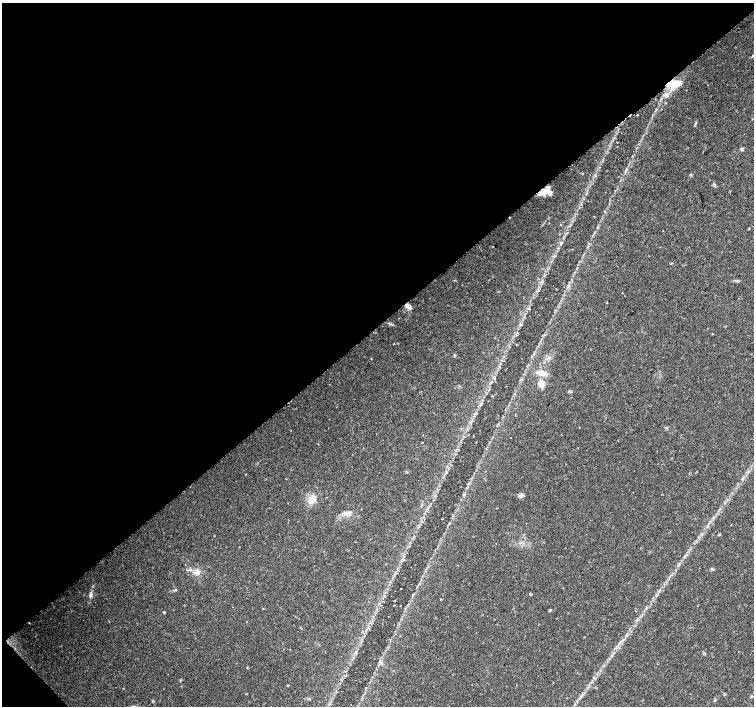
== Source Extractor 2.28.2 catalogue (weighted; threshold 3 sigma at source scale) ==
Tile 5 of 4 x 4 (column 1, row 2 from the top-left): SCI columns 6-1508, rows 3027-4433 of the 6018 x 5986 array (HDU 1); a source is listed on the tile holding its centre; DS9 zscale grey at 2 x 2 block average (1 PNG px = mean of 2 x 2 image px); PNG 756 x 708 px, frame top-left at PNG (2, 3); no overlay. Shown black and unused: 47% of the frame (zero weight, under 2 of 3 exposures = <1% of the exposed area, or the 3 px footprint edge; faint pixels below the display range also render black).
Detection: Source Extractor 2.28.2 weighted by HDU 2 'WHT'; one run over the whole footprint, this tile lists its part. Background 0.0339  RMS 0.0039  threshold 0.0178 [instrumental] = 3 sigma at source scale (4.5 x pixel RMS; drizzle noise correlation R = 1.50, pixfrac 1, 0.0396/0.0396 arcsec/px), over >= 5 px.
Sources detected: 61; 4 inside a brighter listed object's ellipse — not listed separately; the other 57 listed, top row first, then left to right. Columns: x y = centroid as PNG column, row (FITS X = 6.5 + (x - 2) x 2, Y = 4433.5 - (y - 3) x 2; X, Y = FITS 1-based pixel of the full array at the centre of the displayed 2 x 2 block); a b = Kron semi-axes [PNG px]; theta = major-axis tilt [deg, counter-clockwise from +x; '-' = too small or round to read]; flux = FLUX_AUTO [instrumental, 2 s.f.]
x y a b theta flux
752 56 3 2 - 0.6
674 84 15 10 55 15
637 115 2 2 - 1.5
617 142 2 2 - 0.43
742 149 4 4 - 1.6
711 173 2 2 - 0.45
690 174 4 3 - 0.9
543 192 15 5 23 8.5
560 225 3 2 - 0.41
749 228 3 2 - 0.59
561 243 4 3 - 1
493 246 2 2 - 0.35
738 281 3 3 - 0.86
568 286 4 3 - 1.3
607 302 3 2 - 0.41
407 306 7 4 -43 5.4
521 324 4 2 - 0.89
712 334 3 2 - 0.53
393 344 2 2 - 0.66
516 345 2 2 - 0.57
751 354 2 2 - 0.32
455 355 3 3 - 1.1
541 373 11 6 -16 7.6
541 383 5 4 - 15
570 391 5 3 - 1.3
492 395 2 2 - 0.43
515 415 2 2 - 0.52
666 429 4 2 - 0.72
511 437 2 2 - 2.2
422 442 2 2 - 0.4
476 442 2 2 - 1.1
689 473 3 2 - 0.36
521 495 6 5 - 3.2
315 498 4 2 - 1.2
347 513 10 5 0 5.1
442 519 2 2 - 1.3
719 534 3 2 - 1.1
712 569 4 4 - 1.2
197 572 7 7 - 4.7
400 589 2 2 - 1.6
530 594 3 2 - 1.3
91 595 8 4 -88 2.6
441 599 2 2 - 0.63
395 600 2 2 - 1.1
394 605 2 2 - 1.7
400 605 2 2 - 0.75
550 610 3 3 - 0.97
636 611 2 2 - 0.35
164 612 3 3 - 0.87
388 616 2 2 - 0.69
704 653 3 3 - 1.3
381 662 6 4 -52 2.4
247 668 2 2 - 0.58
180 680 3 3 - 0.74
724 694 3 3 - 1.1
751 696 3 3 - 0.96
715 700 3 2 - 0.69
Overlapping masked pixels (flux is a lower limit): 3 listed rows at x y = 674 84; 543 192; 407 306
Diffuse or blended objects may show on this block-average render without a row.